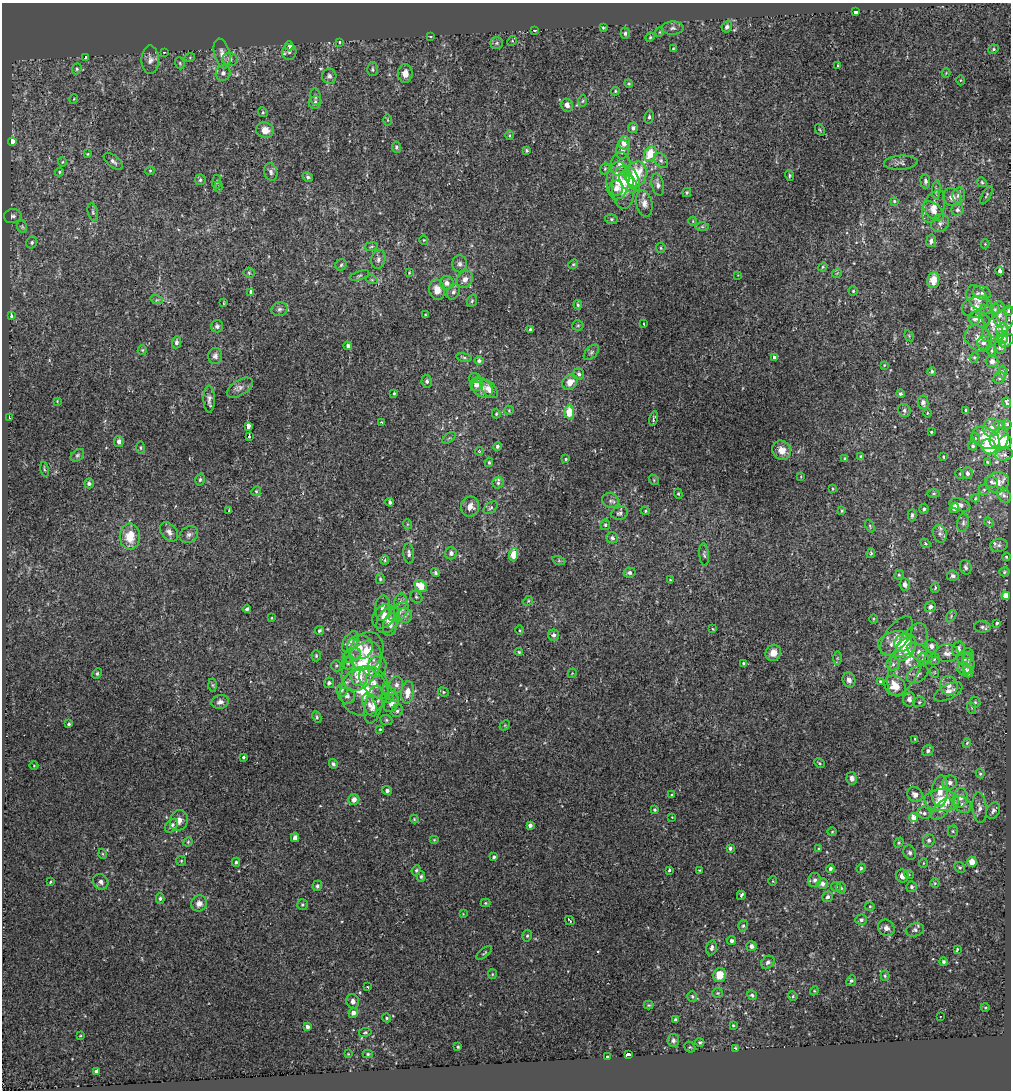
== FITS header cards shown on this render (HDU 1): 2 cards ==
NAXIS1  =                 1009
NAXIS2  =                 1088

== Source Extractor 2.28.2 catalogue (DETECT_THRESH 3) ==
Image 1009 x 1088 px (HDU 1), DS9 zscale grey, 1 PNG px = 1 image px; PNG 1013 x 1092 px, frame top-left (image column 1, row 1088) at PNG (2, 3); each listed source drawn as its Kron ellipse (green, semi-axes under 4 px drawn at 4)
Background -5.85e-04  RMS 0.016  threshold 0.0471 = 3 sigma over >= 5 px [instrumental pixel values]
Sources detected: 471; all 471 listed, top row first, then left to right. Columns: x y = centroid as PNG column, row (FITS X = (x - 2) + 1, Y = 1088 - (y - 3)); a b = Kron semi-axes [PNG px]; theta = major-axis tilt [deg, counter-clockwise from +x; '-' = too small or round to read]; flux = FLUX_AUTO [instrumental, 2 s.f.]
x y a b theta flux
855 12 4 3 - 24
727 27 6 5 - 3.8
603 28 4 3 - 1.3
673 28 11 6 3 3.7
534 30 3 3 - 2.4
660 32 5 3 - 0.87
625 33 6 4 86 2.3
430 36 3 2 - 1.3
650 37 5 4 - 1.3
512 41 5 4 - 1.2
339 42 4 3 - 4.3
497 43 6 5 - 2.1
289 46 4 3 - 9.7
673 49 3 3 - 0.91
993 49 5 4 - 1.5
164 52 3 3 - 4.6
289 52 8 7 - 2.8
222 53 15 8 -76 7.6
190 57 5 3 - 0.99
86 58 3 3 - 3.8
230 59 7 6 - 3.6
150 60 14 9 -89 6.3
180 63 6 4 -70 1.4
838 66 4 3 - 1.7
77 69 6 4 69 1.7
372 69 7 5 -90 2
223 73 8 7 - 3.8
405 73 9 7 90 9
946 73 4 4 - 1.1
329 76 7 7 - 3.8
960 80 5 3 - 1
629 83 4 4 - 1.4
615 91 4 3 - 1.2
315 97 8 5 -83 2.3
74 99 5 3 - 0.89
583 101 6 4 87 1.5
315 102 6 6 - 3.2
567 105 7 5 -61 5.1
263 112 5 4 - 1.4
649 117 6 4 80 2
388 120 6 4 -89 1.3
633 128 5 5 - 3
265 130 9 7 -18 10
820 130 6 3 -55 1.2
509 135 5 3 - 1.1
12 141 4 4 - 11
624 143 7 5 86 11
396 147 5 4 - 2
527 150 3 3 - 1.4
622 150 9 6 82 6
88 154 3 3 - 0.91
650 154 7 6 - 29
661 160 8 6 -50 3.1
113 161 11 5 -39 3.7
62 162 5 4 - 1.1
901 163 17 7 4 4.8
620 164 12 10 77 8.8
605 169 6 4 69 1.4
150 171 5 4 - 1.1
59 172 4 4 - 1.1
271 172 9 6 -73 3.3
636 174 13 10 75 37
789 175 6 4 -78 1.5
308 177 5 4 - 2
632 179 13 6 -68 18
200 180 5 5 - 2
618 180 19 11 85 22
925 181 7 5 -88 2.6
217 182 7 3 82 1.3
628 182 12 7 -56 11
982 182 5 4 - 1.5
658 185 11 6 -78 4.5
218 187 5 3 - 1.6
616 188 7 7 - 6.8
623 188 21 11 -87 24
936 190 9 3 86 2
687 192 4 4 - 1.4
959 195 7 6 - 5.3
987 195 10 3 61 1.5
952 197 9 8 - 6.7
894 201 4 4 - 1.3
644 203 13 8 -79 7.1
934 206 17 10 65 10
957 210 6 6 - 2.7
934 211 12 7 -41 7.1
93 212 9 5 -77 2.5
13 216 9 7 12 3.6
611 219 6 5 - 1.9
693 221 4 3 - 0.79
940 223 10 8 45 4.8
22 227 6 5 - 1.7
702 227 7 4 0 1.9
424 240 4 4 - 1
931 241 6 5 - 4.4
32 242 6 5 - 2.1
985 244 4 4 - 0.88
371 246 7 3 10 1.3
661 248 5 4 - 1.5
378 259 10 7 77 4
460 264 8 7 - 3.5
573 264 5 4 - 1.3
341 265 6 5 - 1.9
823 267 5 4 - 1.4
1000 271 4 3 - 4.4
249 273 5 5 - 1.6
409 273 4 3 - 0.84
837 273 5 3 - 0.88
360 275 10 4 18 2
738 275 4 4 - 0.95
465 279 9 7 52 6.2
372 280 6 3 -18 1.2
933 280 8 6 85 14
447 283 7 7 - 5.7
437 290 10 8 -79 11
853 291 4 4 - 1.3
251 292 4 3 - 44
453 292 8 6 57 3.4
982 293 9 6 -17 3
977 297 13 9 -60 12
157 300 6 4 -16 1.7
472 301 6 4 69 1.8
224 303 4 2 - 0.75
578 305 5 3 - 1.4
977 307 15 10 9 11
280 309 8 7 - 3.1
995 309 6 3 72 1.3
1008 311 5 4 - 1.4
999 314 13 7 -84 5.9
425 315 2 2 - 0.8
11 316 4 3 - 14
974 319 6 5 - 2.8
979 319 11 7 -15 6.1
992 323 20 7 -62 8.1
644 324 3 2 - 1.4
578 325 5 5 - 1.4
999 325 22 10 45 14
217 326 6 6 - 2.6
530 330 3 3 - 2.5
1002 330 7 6 - 7.9
909 336 6 4 -58 1.2
1002 337 6 5 - 9.7
978 338 15 11 -39 8.5
1007 341 8 5 38 3.9
176 342 6 4 84 2.9
983 343 7 6 - 3.5
348 346 4 3 - 6.6
1000 347 7 5 83 2.8
142 350 5 4 - 1.3
992 351 6 4 88 1.6
591 352 9 5 46 2.6
215 356 8 7 - 3.9
464 357 8 4 -8 1.8
774 357 3 3 - 7
974 357 5 4 - 1.4
479 361 5 4 - 2.6
992 361 6 6 - 4.3
884 365 3 3 - 0.88
932 371 4 4 - 1.5
1002 372 6 4 -88 1.7
579 374 6 5 - 2.8
475 378 6 5 - 1.9
999 378 6 5 - 2
427 381 6 5 - 2.7
570 382 8 6 46 11
477 384 7 6 - 8.8
240 388 14 7 32 5.6
482 388 11 9 -37 6.3
489 389 11 6 -47 8.7
394 393 3 3 - 1
901 394 4 4 - 1.8
209 399 13 5 -89 4.3
57 401 4 4 - 0.86
923 402 7 5 -81 4.6
1007 402 5 3 - 2.1
509 410 5 4 - 1.2
904 410 7 6 - 2.8
966 410 3 3 - 1.9
569 412 6 5 - 28
927 413 4 3 - 0.91
496 414 5 3 - 1.1
9 418 3 2 - 4.1
654 419 8 3 77 1.7
382 423 4 3 - 1.8
1007 424 5 4 - 1.1
999 425 5 3 - 1.4
249 427 4 3 - 33
991 428 9 8 - 5
931 432 3 2 - 1
249 437 3 3 - 13
449 438 8 4 36 1.4
975 438 5 3 - 1.1
986 438 14 10 -29 22
999 439 10 9 - 19
119 441 5 4 - 4.4
1005 442 7 6 - 29
497 446 4 4 - 1.9
973 446 5 4 - 1.6
989 447 8 7 - 46
141 448 6 3 90 1.3
782 450 10 9 - 11
479 451 4 3 - 0.88
77 455 7 5 40 2.1
1004 455 9 6 9 2.7
860 456 4 3 - 0.96
943 457 3 2 - 1
566 459 3 3 - 1
845 459 4 3 - 1.6
489 462 5 4 - 1.5
987 462 4 2 - 0.8
44 469 7 3 -76 1.2
967 473 6 5 - 3.4
960 474 5 3 - 0.85
801 476 4 2 - 0.71
200 480 6 4 73 1.7
654 480 6 4 -50 1.4
991 482 6 5 - 2
997 482 12 10 15 7.5
89 483 5 5 - 2.8
498 483 5 5 - 2.1
833 488 3 3 - 0.99
984 490 5 5 - 1.4
256 491 5 4 - 1.4
933 493 6 3 1 1.1
678 494 5 4 - 1.3
1004 495 8 6 -50 2.9
975 498 4 3 - 0.91
610 501 8 7 - 3.7
390 502 4 3 - 2.2
960 505 11 6 -17 5
470 507 10 9 - 8.7
491 508 8 5 37 2.2
954 508 5 4 - 8.4
924 509 5 4 - 2
228 511 3 3 - 1.6
645 511 4 3 - 1.2
842 511 4 3 - 1
620 513 8 6 16 2.9
912 515 6 4 87 2.2
989 522 5 4 - 1.4
963 523 9 6 80 3
407 524 5 3 - 1
605 525 5 4 - 2
870 526 7 3 -69 1.2
169 532 11 7 -51 5.6
940 534 9 7 -75 3.8
189 535 9 8 - 4.2
130 537 13 10 -89 20
612 538 6 5 - 3.5
925 543 5 3 - 1.2
999 545 8 6 11 3.3
409 553 10 5 -87 3.7
451 553 6 6 - 4.1
871 553 5 3 - 1.6
514 555 6 4 88 19
704 555 11 5 -86 2.4
1006 557 4 4 - 1.3
385 560 4 4 - 1.2
559 561 7 4 -18 1.6
966 567 7 5 -71 3
1004 572 5 4 - 1.5
435 573 4 4 - 2.2
629 573 6 5 - 3.1
899 575 5 4 - 1.2
953 576 6 5 - 2.9
380 579 5 4 - 1.6
670 580 3 3 - 1.1
905 584 6 5 - 4.6
421 586 7 5 -38 19
935 588 5 3 - 1.5
1006 596 4 3 - 900
416 597 6 5 - 1.7
401 601 8 6 74 4
528 601 5 4 - 1.2
930 607 6 5 - 3.4
383 608 13 7 85 5.5
247 609 4 3 - 2.4
399 612 12 7 44 8.7
384 616 13 10 53 9.8
405 616 7 7 - 4.1
951 616 7 3 55 1.6
272 618 4 3 - 0.77
873 619 5 3 - 0.95
388 620 15 9 56 8.3
996 623 3 3 - 5.7
390 625 11 7 75 5.9
982 627 8 6 -3 3.4
713 629 4 3 - 0.86
319 630 5 4 - 1.6
520 630 4 3 - 1
553 635 5 5 - 3.8
897 636 23 11 53 11
350 642 11 6 58 4.7
903 643 9 8 - 14
897 644 19 13 3 17
931 646 6 6 - 5.2
360 647 13 12 - 12
905 649 14 8 56 28
958 649 7 6 - 4.8
367 651 20 16 61 25
519 652 4 4 - 1.1
920 652 14 7 -30 8
773 653 8 7 - 10
947 653 12 9 2 7.9
968 653 6 5 - 2.6
352 655 9 6 29 5.1
316 656 5 4 - 1.6
837 658 7 4 89 1.5
908 659 38 15 68 37
923 659 6 6 - 2.5
934 659 6 5 - 1.9
964 659 7 6 - 3.5
348 663 6 6 - 2.7
968 663 11 6 -89 3.7
743 664 3 3 - 4.7
893 664 6 6 - 3.3
336 666 6 4 -71 1.6
362 666 27 17 60 63
377 667 11 9 71 8.5
964 669 7 6 - 7.2
934 672 5 3 - 1.2
968 672 5 5 - 8.3
97 673 6 4 63 1.6
572 673 5 3 - 0.78
917 674 12 8 32 5.7
359 678 8 7 - 13
849 680 8 6 -73 4.9
880 681 4 3 - 1.1
329 683 5 5 - 2.5
374 683 18 10 -48 15
213 685 6 4 -89 1.6
396 685 8 7 - 4.9
949 685 9 8 - 7.8
895 686 11 9 -40 17
342 690 6 5 - 2.1
364 691 25 23 49 44
407 692 11 6 82 12
443 692 5 4 - 1.5
948 692 15 7 26 8.2
390 693 10 5 -49 3.4
347 696 8 8 - 5.4
387 698 7 5 -6 2.1
909 699 7 6 - 5.7
220 702 8 6 16 5.1
919 702 6 5 - 1.9
975 702 5 5 - 1.6
391 703 10 6 62 7.8
374 704 19 8 77 12
370 705 12 6 -67 5.9
972 708 6 4 -69 1.8
397 711 6 5 - 2.3
317 717 6 4 -64 1.5
386 720 6 5 - 1.7
69 724 4 3 - 1.5
505 725 6 4 44 1.2
380 729 4 4 - 1
915 739 4 3 - 1.1
967 743 5 3 - 1.5
928 751 6 5 - 3.1
244 757 3 3 - 6.1
819 763 5 4 - 1.3
333 764 5 4 - 2.7
34 766 4 3 - 0.73
980 774 5 3 - 1.4
852 778 6 5 - 4.7
950 782 7 7 - 4.3
387 790 5 4 - 2.4
940 791 16 8 85 12
915 794 8 7 - 5.5
672 795 3 2 - 1.2
960 798 10 7 85 6
354 800 5 5 - 6.2
942 800 17 11 -3 26
962 805 9 7 -40 5.5
979 808 15 7 -85 6.4
942 809 13 6 44 6.4
655 810 4 4 - 1.5
993 811 9 6 63 3.4
924 813 7 5 -9 2.9
672 817 4 4 - 0.78
913 817 4 4 - 9.2
414 819 4 4 - 1
179 820 10 9 - 7.1
530 825 4 4 - 3.4
171 826 8 5 51 3.8
953 831 5 5 - 1.6
832 832 5 3 - 0.96
295 838 4 4 - 5.1
434 840 5 3 - 1
929 840 6 5 - 3.3
188 842 5 4 - 1.1
899 842 5 4 - 1.3
730 848 4 3 - 2.2
819 849 4 4 - 1.1
910 853 7 6 - 2.8
103 854 5 3 - 0.98
494 857 3 3 - 1.8
181 861 5 5 - 1.2
236 862 4 4 - 1.6
972 862 5 5 - 13
923 863 5 3 - 0.81
960 867 6 5 - 1.6
830 868 4 3 - 2.9
861 868 5 4 - 1.5
416 870 5 4 - 1.6
669 870 3 3 - 11
699 870 2 2 - 0.77
909 875 5 3 - 1
421 876 5 4 - 1.8
902 876 6 6 - 6.3
814 880 7 6 - 2.6
773 881 5 3 - 0.8
50 882 3 3 - 2.4
101 882 8 7 - 3.8
935 883 5 4 - 1.2
823 884 5 5 - 4.1
317 886 5 5 - 2.2
836 887 5 4 - 1.4
912 887 5 5 - 2.4
841 888 6 4 -73 2
741 895 4 3 - 3.1
828 897 5 5 - 2.8
160 898 5 4 - 1.9
199 903 8 7 - 6.3
486 903 5 4 - 1.1
302 904 5 5 - 1.6
870 906 5 3 - 1
463 914 4 4 - 0.85
861 920 6 5 - 2.7
570 921 5 3 - 2
743 926 6 5 - 2.1
886 928 9 7 -38 5.1
915 930 9 6 16 3.7
527 936 6 4 75 1.8
732 941 4 4 - 2.2
751 946 5 5 - 4.3
712 948 7 5 78 3.1
957 949 4 2 - 1
484 953 9 3 40 1.5
943 961 4 4 - 1.7
768 962 7 5 43 2.8
492 974 5 4 - 1.1
720 975 7 6 - 16
885 976 5 4 - 1.5
851 981 5 4 - 2
368 987 3 2 - 0.75
814 991 4 3 - 0.96
717 993 5 4 - 1.4
752 995 5 4 - 1.7
793 996 5 4 - 1.3
692 997 5 5 - 1.7
353 1001 7 6 - 4.5
649 1005 5 4 - 1.2
985 1007 4 3 - 1
353 1013 5 4 - 4.4
940 1016 2 2 - 0.76
387 1018 5 3 - 1.3
675 1020 3 3 - 2.2
733 1025 3 3 - 0.96
307 1027 4 3 - 3.8
365 1032 6 4 11 1.4
80 1036 3 2 - 0.73
673 1040 6 6 - 3.1
700 1042 4 4 - 1.4
458 1047 3 3 - 1.1
690 1047 6 5 - 1.3
736 1048 4 3 - 1.3
348 1054 3 3 - 0.77
368 1054 5 4 - 1.3
628 1055 4 3 - 31
607 1056 3 3 - 1.7
97 1072 3 3 - 48